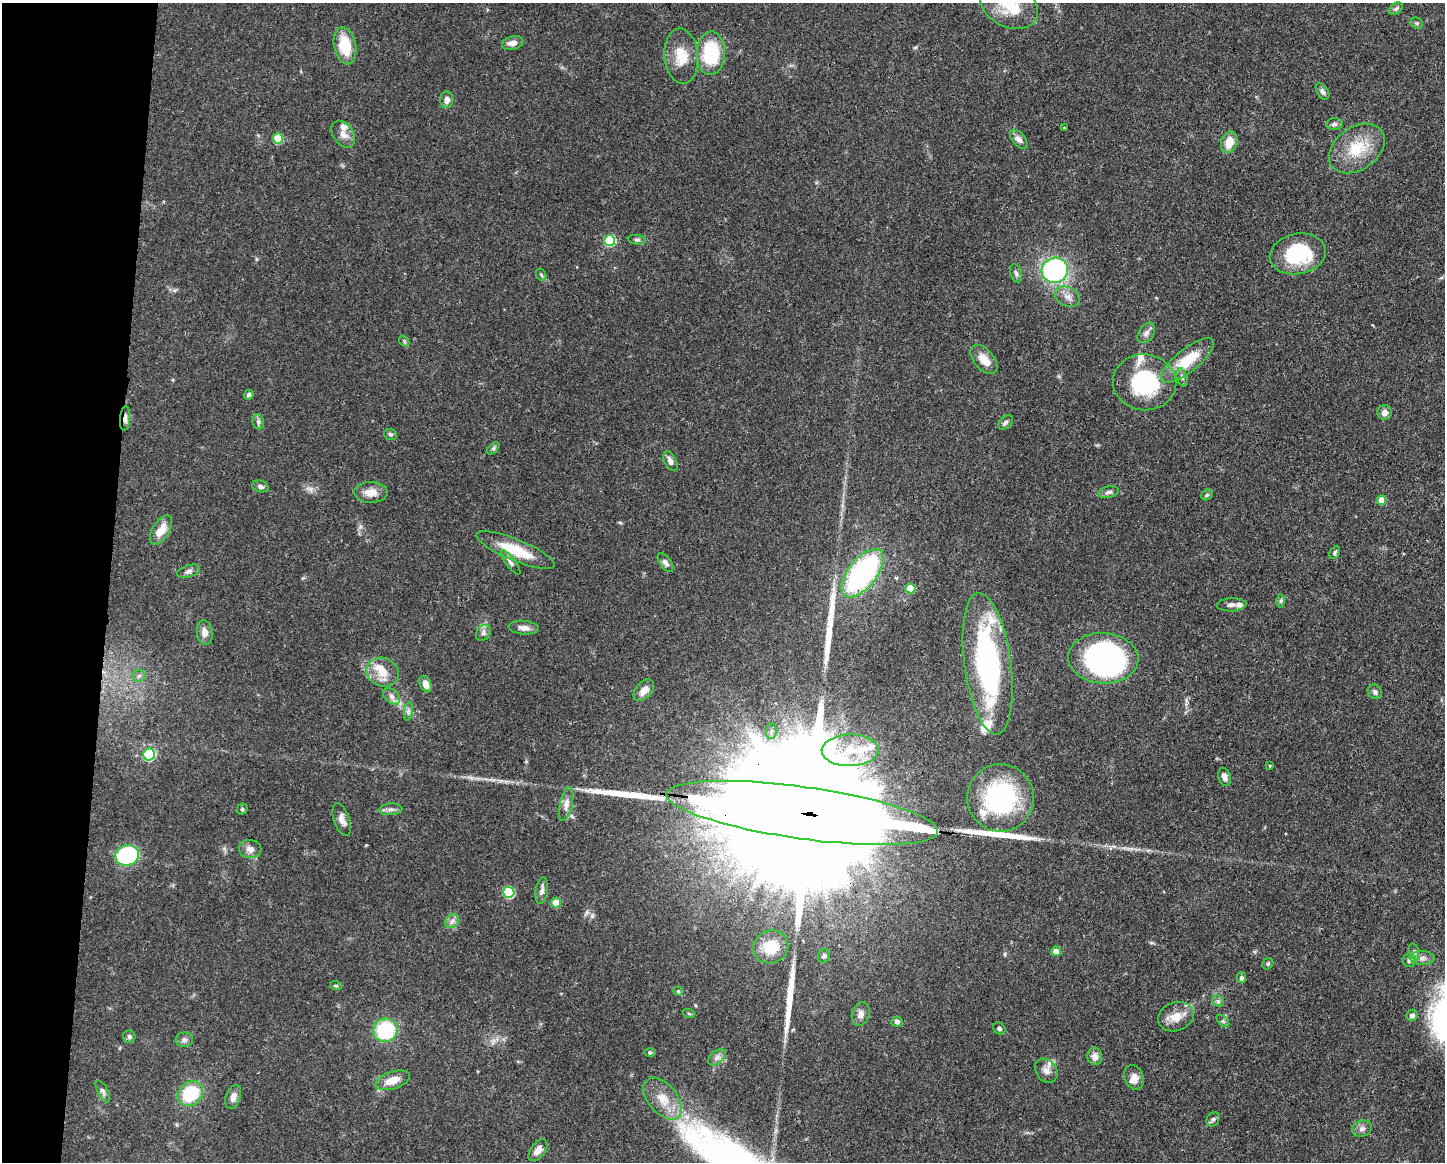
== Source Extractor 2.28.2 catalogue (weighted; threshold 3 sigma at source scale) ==
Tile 7 of 3 x 4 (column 1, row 3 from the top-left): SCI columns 114-1556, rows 1166-2325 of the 4668 x 4652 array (HDU 1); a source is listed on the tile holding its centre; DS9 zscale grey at full resolution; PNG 1447 x 1164 px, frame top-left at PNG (2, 3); each listed source drawn as its Kron ellipse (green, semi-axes under 4 px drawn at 4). Shown black and unused: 7% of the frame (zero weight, under 3 of 4 exposures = <1% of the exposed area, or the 3 px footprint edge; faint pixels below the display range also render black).
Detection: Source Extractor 2.28.2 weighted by HDU 2 'WHT'; one run over the whole footprint, this tile lists its part. Background 0.0443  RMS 0.0029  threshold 0.0129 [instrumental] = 3 sigma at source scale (4.5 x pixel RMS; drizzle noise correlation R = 1.50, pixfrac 1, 0.05/0.05 arcsec/px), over >= 5 px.
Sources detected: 134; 3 inside a brighter object's white glare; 4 long thin detections or spike segments (spike, bleed or trail) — neither listed nor drawn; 12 inside a brighter listed object's ellipse — not listed separately; the other 115 listed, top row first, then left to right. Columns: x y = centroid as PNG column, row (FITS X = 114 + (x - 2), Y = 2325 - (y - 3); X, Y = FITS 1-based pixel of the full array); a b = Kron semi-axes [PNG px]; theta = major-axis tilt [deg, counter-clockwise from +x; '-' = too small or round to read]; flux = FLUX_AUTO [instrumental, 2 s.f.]
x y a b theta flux
1009 5 31 22 -28 13
1396 9 8 5 38 0.66
1417 23 6 5 - 0.47
513 43 11 6 12 1.8
345 46 19 11 -79 9.3
711 53 22 14 88 18
681 56 28 17 -85 6.9
1322 91 9 5 -57 0.88
447 100 8 6 -90 1.5
1335 124 8 6 3 0.76
1064 128 3 3 - 0.24
343 134 15 10 -55 2.4
278 138 5 5 - 11
1019 139 11 6 -49 1.6
1229 142 11 8 72 4.8
1357 148 30 21 35 11
610 240 5 5 - 20
637 240 9 4 -6 0.65
1298 254 28 20 11 18
1055 270 13 12 - 47
1016 273 9 5 -70 0.8
541 275 7 4 -60 0.5
1067 297 13 9 -27 2.1
1146 333 11 7 57 1.3
404 341 6 4 -48 0.4
984 359 17 9 -50 3.7
1187 360 32 11 39 10
1182 377 9 5 -74 0.82
1145 382 32 28 -7 25
249 395 5 4 - 0.69
1385 412 7 7 - 1.5
125 418 12 5 86 1.4
258 422 8 5 -70 0.74
1006 422 9 5 45 0.75
390 434 7 5 -21 0.51
493 448 7 4 46 0.54
670 461 11 6 -62 1.5
260 486 8 5 -16 1
371 492 17 10 1 3.3
1108 492 10 5 14 0.93
1207 495 6 5 - 0.45
1381 500 5 4 - 3.1
161 530 16 8 58 4.2
516 550 42 10 -22 10
1335 552 7 4 62 0.51
511 563 15 4 -52 0.96
665 563 11 5 -54 1
189 571 12 6 17 0.96
862 573 28 14 52 57
910 588 5 5 - 7.1
1281 601 6 4 90 0.55
1231 605 15 6 3 1.3
524 628 15 7 -5 1.8
205 633 12 8 -83 1.9
483 633 9 6 48 0.89
1103 658 35 25 -3 78
988 664 71 23 -82 55
382 672 16 14 -21 4.5
139 676 6 6 - 0.74
425 684 9 5 -68 2.1
644 690 13 8 50 2.4
1375 692 7 6 - 0.78
392 696 10 6 -42 1.3
408 711 9 4 82 0.82
771 731 8 5 83 0.9
850 750 28 16 1 11
149 754 6 6 - 21
1270 766 3 2 - 0.46
1225 777 9 6 -71 1.4
1000 798 34 33 - 35
566 804 17 6 78 1.9
242 809 6 5 - 0.45
391 809 11 5 2 1.1
802 813 137 26 -8 46000
342 820 17 8 -72 1.8
250 849 11 9 -7 1.8
127 855 12 10 15 30
542 890 13 6 81 1.3
509 892 5 5 - 21
556 903 5 5 - 6.4
452 921 8 6 46 1.1
771 947 18 16 23 8.2
1056 951 5 4 - 2.5
1414 952 8 5 -71 0.84
824 956 7 6 - 0.73
1422 958 12 6 0 1.5
1409 960 6 6 - 1
1268 964 6 5 - 0.45
1241 978 5 5 - 0.87
336 986 6 3 -19 0.34
678 991 4 4 - 0.4
1218 1001 6 5 - 0.56
689 1014 6 4 -20 0.37
861 1014 12 8 72 1.7
1412 1015 6 5 - 0.99
1176 1017 18 14 19 4
1223 1021 7 4 -45 0.59
897 1022 5 5 - 0.95
999 1028 6 5 - 0.6
385 1030 12 11 - 19
129 1037 6 6 - 0.69
184 1040 8 7 - 1
650 1053 6 4 0 0.39
1095 1056 9 7 -86 2
717 1057 10 6 41 1.2
1046 1071 13 10 -55 2
1134 1077 13 9 -68 2.4
392 1080 18 8 18 4.4
103 1091 12 5 -63 0.88
190 1094 14 11 41 15
233 1097 12 7 72 1.8
663 1099 24 14 -50 6.1
1213 1119 7 6 - 0.72
1362 1129 10 8 17 1.3
538 1150 12 7 52 2.3
Overlapping masked pixels (flux is a lower limit): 3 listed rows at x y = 125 418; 802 813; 538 1150
Isophote crosses this tile's border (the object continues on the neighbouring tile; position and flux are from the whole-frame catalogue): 1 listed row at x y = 1009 5